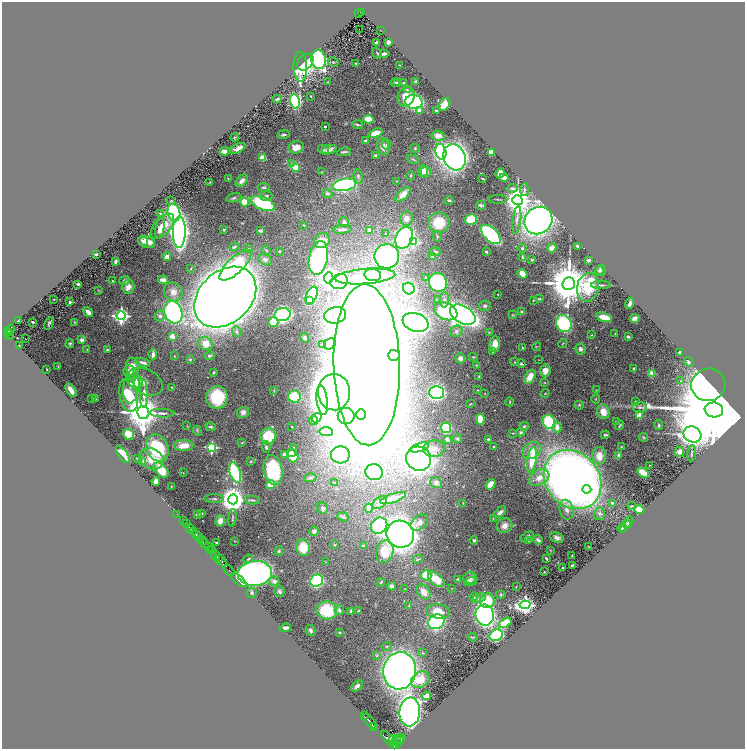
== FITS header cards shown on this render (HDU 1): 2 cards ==
NAXIS1  =                 1486
NAXIS2  =                 1494

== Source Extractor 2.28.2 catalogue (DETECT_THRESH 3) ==
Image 1486 x 1494 px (HDU 1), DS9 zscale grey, zoomed out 1/2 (1 PNG px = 2 x 2 image px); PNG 747 x 751 px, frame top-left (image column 2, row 1494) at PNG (2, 2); each listed source drawn as its Kron ellipse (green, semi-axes under 4 px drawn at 4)
Background 0.533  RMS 0.027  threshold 0.0819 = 3 sigma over >= 5 px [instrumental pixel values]
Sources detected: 474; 21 cannot appear on this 1/2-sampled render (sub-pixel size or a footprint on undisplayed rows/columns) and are neither listed nor drawn; the other 453 listed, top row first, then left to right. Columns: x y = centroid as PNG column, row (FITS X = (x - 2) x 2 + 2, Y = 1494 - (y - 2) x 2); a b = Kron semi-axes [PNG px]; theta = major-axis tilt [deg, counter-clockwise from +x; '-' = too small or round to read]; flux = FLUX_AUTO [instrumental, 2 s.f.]
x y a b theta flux
362 12 3 2 - 15
359 13 2 1 - 8.8
359 29 2 1 - 23
380 31 3 1 - 58
376 42 3 2 - 8.7
388 42 3 3 - 32
377 53 6 2 -57 5.2
384 54 4 2 - 17
318 59 10 7 -82 1200
305 62 9 7 45 310
333 62 5 3 - 5.4
356 64 4 2 - 4.6
400 65 2 2 - 2.5
300 67 15 7 -88 250
416 81 4 3 - 7.6
328 82 2 1 - 2.5
395 82 4 3 - 5.3
397 82 4 3 - 4.9
404 83 3 2 - 3.4
407 89 4 3 - 6.3
311 96 3 2 - 4.6
406 97 9 8 - 74
277 99 4 2 - 7.6
295 101 7 4 -79 750
414 102 8 7 - 920
445 104 7 5 57 65
419 110 4 4 - 27
436 111 2 2 - 8.7
368 119 5 3 - 98
357 125 6 2 -15 7.2
325 127 2 2 - 13
376 133 7 4 17 67
284 135 6 3 9 9.3
438 136 7 5 -9 41
235 137 4 3 - 4.6
366 141 3 2 - 8.7
386 144 5 4 - 8.8
296 147 8 6 13 46
383 147 9 5 -69 37
238 148 8 3 28 35
415 148 4 4 - 6.7
324 149 5 4 - 9.9
329 150 8 3 21 21
224 151 4 3 - 28
344 152 7 2 9 10
441 152 8 5 -77 860
491 152 4 4 - 26
376 156 4 3 - 16
454 157 13 11 -64 3200
263 158 4 4 - 66
413 159 7 2 -20 6.7
292 163 3 3 - 5.1
296 167 4 3 - 86
423 171 6 5 - 31
322 172 4 2 - 3.3
426 172 5 5 - 33
500 173 5 4 - 47
358 176 7 4 -84 14
410 176 4 3 - 5.7
482 178 3 1 - 5
504 178 4 3 - 31
228 179 3 2 - 3
242 181 7 4 48 22
397 181 3 2 - 2.5
210 182 3 3 - 3.3
344 185 12 6 10 810
264 187 6 3 -7 9
513 188 5 3 - 15
524 189 6 3 85 8.6
327 193 5 4 - 11
403 194 9 4 45 41
266 196 6 4 6 12
234 198 7 3 12 11
498 199 9 2 0 5.7
449 200 4 2 - 7.5
517 200 5 5 - 7300
171 201 3 2 - 3.6
244 202 4 4 - 76
263 203 13 6 -23 380
481 205 5 3 - 9.9
160 213 3 2 - 2.9
174 213 9 6 -76 660
406 218 7 6 - 37
471 219 6 5 - 160
517 220 14 4 83 27
538 221 15 13 41 2700
344 222 5 5 - 10
439 223 10 10 - 170
304 225 2 2 - 5.2
162 226 15 8 49 64
160 228 11 4 79 27
342 229 10 3 5 18
224 230 2 2 - 19
370 230 4 4 - 21
260 231 4 3 - 12
179 232 16 6 89 3600
386 234 2 2 - 2.3
491 234 12 6 -44 750
437 236 5 3 - 6.8
404 238 11 8 65 1000
143 241 5 4 - 18
322 241 8 7 - 76
147 242 8 5 -16 46
413 242 4 3 - 380
577 246 3 2 - 9.4
234 247 4 3 - 6.8
522 248 4 4 - 6.1
552 248 5 4 - 21
248 249 3 2 - 4.1
266 250 5 2 - 3.6
279 251 2 2 - 6.2
435 252 5 3 - 11
486 252 3 2 - 7.6
96 254 2 2 - 9.8
167 256 4 3 - 18
387 256 12 12 - 850
432 256 4 2 - 21
318 258 17 9 79 950
523 258 4 2 - 12
265 259 7 5 -33 14
532 260 3 3 - 5.4
589 260 3 3 - 14
115 261 4 3 - 17
235 265 20 8 44 250
191 269 3 2 - 3.1
601 270 5 5 - 16
599 271 5 4 - 11
522 274 5 3 - 80
373 275 8 6 -5 27
365 276 30 7 5 140
425 277 3 2 - 2.9
329 278 5 4 - 3900
124 280 5 4 - 15
163 280 5 3 - 24
113 281 4 3 - 4.1
339 282 9 7 22 500
438 282 9 9 - 390
78 284 3 3 - 10
569 284 6 6 - 26000
601 285 9 2 1 7.6
128 287 7 6 - 42
588 287 14 11 78 290
409 289 6 5 - 700
98 290 4 2 - 3.5
173 292 10 8 -49 34
498 294 2 1 - 2
312 295 9 5 66 640
225 297 35 25 43 12000
54 299 2 1 - 2.9
539 299 3 2 - 5
438 300 3 3 - 5.8
444 300 7 4 89 16
533 300 2 2 - 2.6
309 301 4 3 - 50
70 302 2 2 - 33
630 303 6 3 69 19
485 306 6 5 - 12
446 311 12 8 -26 380
88 312 5 3 - 27
173 312 11 9 -70 970
522 312 3 3 - 17
283 315 8 6 12 1400
335 315 11 8 11 1700
463 315 14 8 -29 3800
513 315 4 2 - 3.8
121 316 4 4 - 1600
160 316 5 5 - 21
604 317 8 4 -17 97
635 319 5 4 - 29
18 321 3 2 - 3.2
33 322 3 2 - 9
74 322 3 2 - 3.5
273 322 5 5 - 60
416 322 13 9 -19 2200
49 323 6 3 60 12
564 324 9 7 -63 520
10 330 6 4 61 220
8 331 2 1 - 44
456 331 6 5 - 14
237 332 5 4 - 13
489 332 3 3 - 3.8
615 333 2 1 - 3
9 334 5 1 - 110
591 335 4 3 - 4.1
172 336 2 2 - 120
11 337 4 2 - 120
628 337 3 2 - 12
305 338 5 4 - 16
26 339 2 1 - 170
82 340 3 3 - 33
206 343 7 6 - 65
563 343 5 2 - 3.9
70 344 4 4 - 8.2
330 344 6 5 - 51
495 344 8 5 87 61
323 345 2 2 - 3.9
19 346 2 1 - 1.6
536 346 4 2 - 3.1
522 347 3 2 - 3.4
87 349 3 2 - 2.9
581 349 5 5 - 17
107 350 3 3 - 6.8
492 352 2 2 - 3.2
680 352 3 2 - 11
153 354 5 3 - 21
394 355 6 5 - 430
174 356 3 2 - 2.4
209 356 5 3 - 12
473 357 4 3 - 4.2
460 358 5 4 - 22
190 359 4 3 - 5.1
539 360 2 1 - 1.6
143 362 8 3 -17 20
515 362 3 2 - 2.6
689 362 5 4 - 10
521 364 4 2 - 13
367 365 80 33 -88 21000
476 365 3 2 - 3.9
58 367 3 2 - 3.2
132 367 9 6 -81 61
47 369 2 1 - 3.3
634 369 3 3 - 4.7
129 371 5 5 - 28
545 371 6 5 - 45
214 372 3 2 - 5
652 373 2 2 - 130
479 376 4 3 - 4.5
530 377 7 5 62 78
681 381 3 3 - 5.2
135 382 7 5 -12 100
138 382 6 4 88 85
145 382 19 12 -26 68
545 383 3 3 - 3
708 385 17 16 - 2700
131 387 17 8 82 46
172 387 2 2 - 3.1
71 390 7 3 -55 32
274 390 3 2 - 2.9
477 390 3 2 - 3.7
596 390 3 2 - 2.2
334 392 18 16 -86 6200
436 392 7 6 - 830
545 393 4 2 - 4.2
144 394 14 4 90 27
485 394 2 2 - 2.3
129 395 17 9 -79 330
217 397 11 10 - 250
295 397 6 6 - 290
92 399 3 2 - 2.3
96 399 3 2 - 2.4
596 399 4 2 - 3.7
322 400 15 5 -83 1300
510 402 4 2 - 3.8
635 402 4 3 - 11
470 404 3 2 - 3.2
579 405 4 4 - 7.8
640 407 7 5 -9 17
714 410 9 7 -9 170000
143 412 7 6 - 17000
243 412 6 5 - 25
603 412 7 6 - 60
162 413 12 3 -2 19
361 415 5 5 - 1000
639 415 3 2 - 140
346 416 8 8 - 620
316 418 5 4 - 13
480 419 5 3 - 74
313 421 4 4 - 11
616 421 2 2 - 3.8
549 422 7 6 - 330
620 425 5 2 - 6.5
659 425 5 3 - 9
187 426 4 1 - 2.5
524 426 4 3 - 6.5
211 427 5 3 - 9.5
292 427 3 2 - 4.2
557 427 5 4 - 32
446 428 5 5 - 240
197 431 5 2 - 5.3
326 432 7 3 -2 14
521 432 4 3 - 8.9
512 433 3 2 - 2.4
129 434 6 5 - 100
692 434 9 7 -28 9900
605 435 4 2 - 7
268 436 8 7 - 180
643 437 5 3 - 5.7
447 439 4 3 - 21
458 439 4 4 - 8.9
488 439 2 2 - 5.4
242 443 3 1 - 3.5
184 446 9 5 1 71
494 446 2 2 - 3.1
211 447 3 3 - 570
266 447 6 4 -88 8.4
293 447 3 2 - 3
419 447 10 4 17 100
621 447 3 2 - 3.1
157 448 14 10 -64 370
434 449 11 8 9 37
532 450 10 7 31 52
679 452 5 4 - 20
291 453 4 4 - 28
692 453 8 2 83 6.8
123 454 10 4 -53 67
284 454 4 4 - 11
340 455 9 8 - 460
619 455 4 3 - 29
293 456 6 5 - 82
599 456 9 7 -89 60
137 458 3 2 - 4.1
152 459 12 10 -27 94
419 459 13 12 - 3000
532 460 13 4 81 140
143 461 4 3 - 12
251 461 4 3 - 4.2
650 465 2 1 - 2.4
161 470 9 5 -46 98
273 470 15 9 -79 380
235 472 10 5 -72 510
374 472 9 8 - 160
183 473 2 2 - 2.3
643 473 7 3 -33 84
310 478 6 3 15 8.4
539 478 11 7 30 55
572 479 32 26 -49 4600
156 481 4 4 - 28
335 482 3 2 - 2.7
436 483 6 5 - 15
491 484 6 4 57 44
271 485 4 4 - 120
171 486 2 2 - 1.8
587 489 4 4 - 970
393 498 13 4 18 42
214 499 10 2 -1 8.9
233 499 5 5 - 8400
252 500 8 3 -3 8.4
380 503 8 5 37 27
463 503 3 3 - 3.2
612 503 3 3 - 8.2
632 506 4 3 - 6.2
322 508 6 5 - 19
369 508 4 4 - 43
567 510 10 7 -78 26
639 510 5 4 - 120
500 512 7 4 44 20
202 513 2 2 - 3
177 514 2 1 - 12
197 514 4 2 - 5.8
599 514 6 5 - 11
343 517 6 4 -22 9.4
232 518 8 2 84 6.4
493 518 2 2 - 2.3
183 521 2 1 - 89
220 521 5 4 - 35
419 522 10 6 40 27
628 522 6 4 59 12
186 524 3 2 - 79
379 526 8 7 - 500
504 526 8 7 - 36
625 526 6 3 47 8
189 528 2 1 - 260
622 528 4 3 - 8.8
191 529 2 2 - 290
193 531 2 2 - 140
314 531 5 4 - 17
400 534 14 13 - 4300
196 535 2 2 - 53
199 537 2 1 - 88
527 537 7 4 27 14
557 538 7 5 -27 25
200 539 2 1 - 7.1
474 540 4 4 - 8
529 540 3 2 - 3.7
538 540 5 3 - 11
202 541 3 2 - 130
234 541 2 1 - 1.7
216 543 2 2 - 5.2
205 544 3 2 - 230
334 545 3 3 - 5.6
363 546 4 3 - 8.1
208 547 3 2 - 100
303 547 8 7 - 110
589 547 2 1 - 2.4
210 550 3 2 - 65
212 550 3 2 - 150
550 550 3 3 - 3
279 551 4 3 - 8
385 552 11 8 77 150
216 555 6 2 -71 270
572 555 2 1 - 2.6
218 558 2 1 - 54
546 558 3 2 - 7.7
248 559 5 2 - 6.4
418 559 5 3 - 8.2
221 561 6 3 -50 420
326 562 3 2 - 2.5
572 565 3 2 - 14
562 568 2 2 - 4.9
229 570 6 1 -49 34
544 572 4 2 - 2.9
255 573 17 12 4 2200
426 575 5 5 - 160
470 578 7 6 - 16
436 579 10 5 -42 84
458 579 2 2 - 5.3
239 580 10 2 -40 53
274 581 5 4 - 18
317 581 6 5 - 610
381 582 4 2 - 7.1
471 582 6 3 19 23
392 586 4 4 - 19
516 587 3 2 - 2.6
452 588 2 1 - 1.6
405 589 2 2 - 3.4
279 591 6 5 - 12
424 592 8 6 -54 47
251 593 5 5 - 11
501 595 5 4 - 6.1
474 597 4 3 - 7.2
479 598 7 3 22 11
487 601 7 7 - 180
525 605 5 4 - 2700
409 606 4 3 - 3.9
327 610 10 9 - 260
339 610 5 5 - 12
351 611 4 3 - 9.2
359 611 3 3 - 6
438 611 12 7 -6 80
485 615 10 9 - 1800
436 622 8 7 - 1000
505 623 7 4 32 110
285 628 6 2 8 18
310 630 5 4 - 12
339 632 3 2 - 5.4
496 635 7 5 25 530
473 637 5 2 - 4.7
386 646 5 3 - 5.8
423 653 3 2 - 4.6
377 655 4 3 - 5.3
400 671 19 16 80 4000
420 680 10 7 31 88
357 686 7 4 41 16
427 696 4 3 - 49
410 712 14 10 84 3200
364 716 2 1 - 45
369 721 9 2 -48 610
374 726 2 2 - 150
400 738 6 2 15 310
393 739 4 2 - 490
389 740 11 4 -47 2000
396 740 5 3 - 660
398 742 7 2 42 780
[21 sub-pixel or undisplayed-footprint detections neither listed nor drawn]